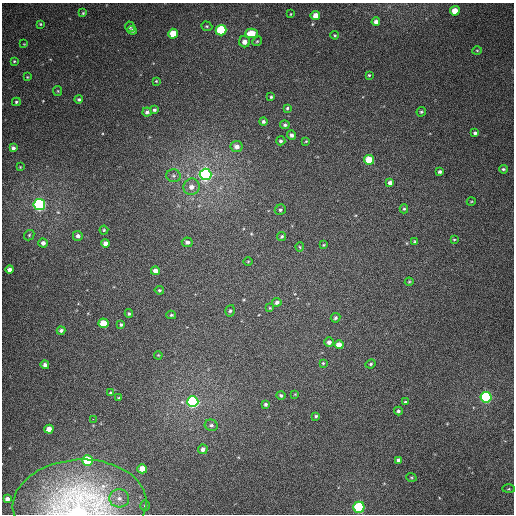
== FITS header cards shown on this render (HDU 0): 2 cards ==
NAXIS1  =                  512
NAXIS2  =                  512

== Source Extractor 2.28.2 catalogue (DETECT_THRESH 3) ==
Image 512 x 512 px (HDU 0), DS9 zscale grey, 1 PNG px = 1 image px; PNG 516 x 516 px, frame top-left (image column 1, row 512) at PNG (2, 3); each listed source drawn as its Kron ellipse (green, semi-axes under 4 px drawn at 4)
Background 362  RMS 8.6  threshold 25.7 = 3 sigma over >= 5 px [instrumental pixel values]
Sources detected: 104; all 104 listed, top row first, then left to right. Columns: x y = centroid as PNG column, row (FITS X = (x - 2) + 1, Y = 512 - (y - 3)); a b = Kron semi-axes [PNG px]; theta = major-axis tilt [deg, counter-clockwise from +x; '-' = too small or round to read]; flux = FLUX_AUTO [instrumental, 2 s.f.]
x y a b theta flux
455 11 5 4 - 8400
83 13 3 3 - 590
291 14 4 2 - 410
315 15 5 4 - 5700
376 22 4 4 - 2800
40 24 4 3 - 600
207 26 6 4 -20 830
130 27 5 4 - 1100
132 30 4 4 - 1300
221 30 5 5 - 46000
251 33 6 5 - 13000
173 34 5 5 - 12000
335 35 4 3 - 570
257 41 5 4 - 720
244 42 5 5 - 3500
24 44 3 3 - 400
477 50 5 3 - 530
14 61 4 3 - 640
369 75 4 4 - 660
27 77 3 3 - 500
156 81 4 3 - 510
58 91 5 4 - 600
271 97 4 3 - 820
79 99 4 4 - 900
16 102 4 3 - 850
287 108 4 4 - 810
154 110 4 3 - 980
147 112 4 4 - 1600
421 112 5 4 - 870
263 122 4 4 - 1500
285 125 5 4 - 1200
475 133 4 4 - 1300
291 135 4 4 - 1900
281 141 4 4 - 1100
306 141 4 3 - 490
237 146 6 5 - 3700
13 148 4 4 - 1500
369 160 5 5 - 17000
20 167 2 2 - 350
503 169 4 3 - 870
440 172 4 3 - 1200
206 174 6 5 - 200000
173 176 7 6 - 1500
390 183 4 4 - 2100
191 187 8 8 - 3800
471 202 4 3 - 490
39 205 5 5 - 130000
404 209 4 4 - 700
280 210 6 5 - 1200
104 230 4 4 - 710
29 235 6 4 48 730
78 236 5 5 - 2200
282 236 4 3 - 870
454 239 3 2 - 480
187 242 5 5 - 1700
415 242 4 3 - 670
43 243 4 4 - 2400
105 243 4 4 - 2600
323 245 3 3 - 590
300 247 4 4 - 580
248 261 5 3 - 480
10 269 4 4 - 2500
155 271 4 4 - 4100
409 282 4 4 - 520
159 290 5 4 - 840
277 302 5 4 - 1600
270 308 4 3 - 550
230 311 6 4 71 1000
129 314 4 3 - 860
171 315 5 4 - 700
336 318 5 4 - 1200
103 323 5 4 - 13000
121 324 4 3 - 900
61 330 4 4 - 1300
329 342 5 5 - 2300
339 345 4 4 - 5800
158 355 4 3 - 440
323 363 3 3 - 600
371 364 5 3 - 830
45 365 4 4 - 2000
110 393 4 3 - 660
295 394 3 3 - 480
281 395 4 4 - 1200
486 397 5 5 - 91000
119 398 3 3 - 510
193 402 5 5 - 130000
405 402 4 4 - 660
265 404 4 4 - 1100
398 411 4 4 - 1200
316 416 4 4 - 890
93 419 2 2 - 6100
211 425 6 5 - 1500
49 429 4 4 - 4800
203 449 5 4 - 2300
87 460 5 5 - 34000
399 460 4 4 - 2400
142 469 5 4 - 7700
411 477 5 3 - 560
509 489 6 3 0 640
119 498 10 9 - 4300
7 499 4 4 - 2800
79 504 67 45 3 150000
145 506 5 4 - 940
359 507 5 5 - 64000
At the frame edge (FLAGS 8, measured only in part): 1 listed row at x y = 79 504